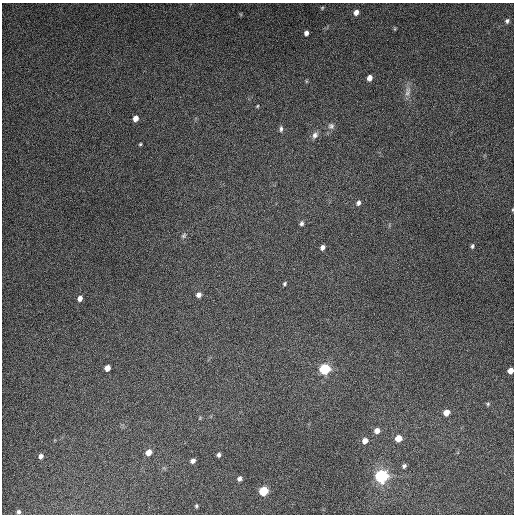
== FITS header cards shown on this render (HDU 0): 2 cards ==
NAXIS1  =                  512
NAXIS2  =                  512

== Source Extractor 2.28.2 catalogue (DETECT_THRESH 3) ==
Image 512 x 512 px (HDU 0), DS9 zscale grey, 1 PNG px = 1 image px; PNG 516 x 516 px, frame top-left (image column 1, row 512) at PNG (2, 3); no overlay
Background 4820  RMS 310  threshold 919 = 3 sigma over >= 5 px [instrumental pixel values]
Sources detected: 41; all 41 listed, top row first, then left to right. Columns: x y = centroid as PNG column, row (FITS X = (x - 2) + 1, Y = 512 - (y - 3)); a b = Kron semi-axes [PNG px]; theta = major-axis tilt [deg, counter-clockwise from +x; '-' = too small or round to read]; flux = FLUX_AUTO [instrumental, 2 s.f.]
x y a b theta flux
322 8 5 5 - 2.6e+04
356 12 7 6 - 1.1e+05
507 21 6 6 - 5.1e+04
395 29 6 3 -72 1.9e+04
306 33 5 4 - 7.8e+04
369 78 5 4 - 1.2e+05
306 81 6 3 -72 1.9e+04
408 92 16 7 79 1.4e+05
257 106 4 3 - 1.9e+04
135 118 5 4 - 1.5e+05
331 126 9 9 - 7.6e+04
281 129 8 5 83 5.3e+04
315 135 10 7 57 9.2e+04
140 144 4 3 - 2.4e+04
358 203 6 5 - 6.3e+04
301 223 6 5 - 4.8e+04
183 236 8 6 46 4.8e+04
472 246 6 4 79 4.0e+04
322 247 5 4 - 7.8e+04
284 284 5 4 - 3.1e+04
199 295 6 5 - 9.0e+04
80 298 6 5 - 1.0e+05
107 368 5 5 - 1.5e+05
325 369 8 7 - 1.0e+06
510 370 5 5 - 1.5e+05
488 404 5 5 - 3.0e+04
446 412 6 5 - 1.9e+05
200 418 6 3 71 2.0e+04
377 431 6 5 - 1.2e+05
398 438 6 6 - 2.3e+05
365 441 6 6 - 1.3e+05
148 452 6 5 - 1.8e+05
219 455 5 4 - 5.2e+04
41 456 6 5 - 7.4e+04
193 461 5 4 - 7.3e+04
404 466 5 5 - 4.7e+04
382 476 10 9 - 1.6e+06
239 479 5 5 - 6.7e+04
263 491 7 6 - 6.7e+05
196 506 4 3 - 2.8e+04
19 512 4 4 - 4.6e+04
At the frame edge (FLAGS 8, measured only in part): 1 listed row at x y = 510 370